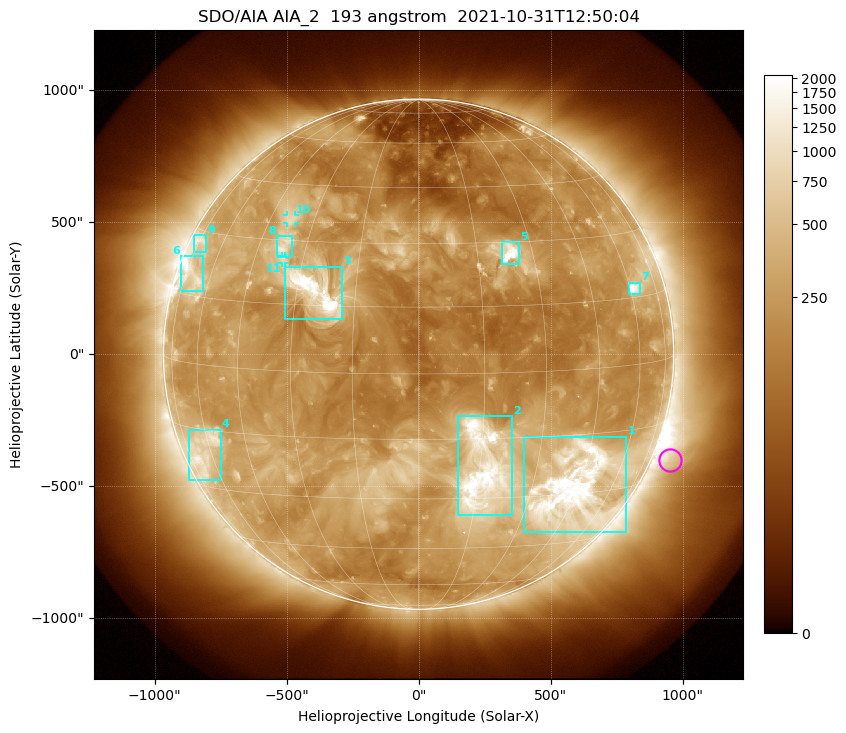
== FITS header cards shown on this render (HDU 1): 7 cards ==
TELESCOP= 'SDO/AIA '           / For AIA: SDO/AIA
INSTRUME= 'AIA_2   '           / For AIA: AIA_ATA1, AIA_ATA2, AIA_ATA3 or AIA_AT
WAVELNTH=                  193 / [angstrom] Wavelength
WAVEUNIT= 'angstrom'           / Wavelength unit: angstrom
DATE-OBS= '2021-10-31T12:50:04.845' / [ISO] Date when observation started; ISO 8
CTYPE1  = 'HPLN-TAN'           / CTYPE1: HPLN
CTYPE2  = 'HPLT-TAN'           / CTYPE2: HPLT

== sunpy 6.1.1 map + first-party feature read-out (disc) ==
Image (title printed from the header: SDO/AIA AIA_2  193 angstrom  2021-10-31T12:50:04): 1024 x 1024 px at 2.4 arcsec/px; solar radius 967 arcsec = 403 px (full disc in frame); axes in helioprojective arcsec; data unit not stated in the header (colour bar unlabelled)
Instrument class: DISC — disc imager (sunpy class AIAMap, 193 A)
Bright regions (active regions / flare kernels): reference = the median radial profile (limb darkening/brightening removed); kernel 9 px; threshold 5 sigma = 519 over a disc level ~221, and >= 1.15x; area >= 12 px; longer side >= 10 px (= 24 arcsec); searched inside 0.97 R_sun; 11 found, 11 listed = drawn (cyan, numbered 1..; 2 of them under ~33 arcsec drawn as corner ticks so the feature stays visible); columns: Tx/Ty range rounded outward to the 5 arcsec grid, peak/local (2 s.f.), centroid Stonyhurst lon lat
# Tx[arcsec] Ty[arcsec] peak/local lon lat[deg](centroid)
1 395..790 -675..-310 13 +43 -28
2 145..355 -610..-235 12 +16 -23
3 -510..-290 130..330 16 -25 +18
4 -870..-745 -480..-285 5 -63 -20
5 315..385 340..425 8.9 +24 +27
6 -900..-815 235..375 7.4 -70 +19
7 795..840 225..270 9.6 +62 +17
8 -540..-480 370..450 5.3 -37 +29
9 -855..-805 385..450 4 -74 +27
10 -500..-465 495..525 3.5 -38 +35
11 -520..-505 345..370 3.6 -36 +25
Off-limb structures (1.02-1.3 R_sun): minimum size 162 px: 8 found; the strongest spans PA ~215..270 deg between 1.02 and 1.3 R_sun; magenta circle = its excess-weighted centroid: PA ~245 deg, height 1.07 R_sun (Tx ~955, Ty ~-400 arcsec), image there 2.1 x the reference